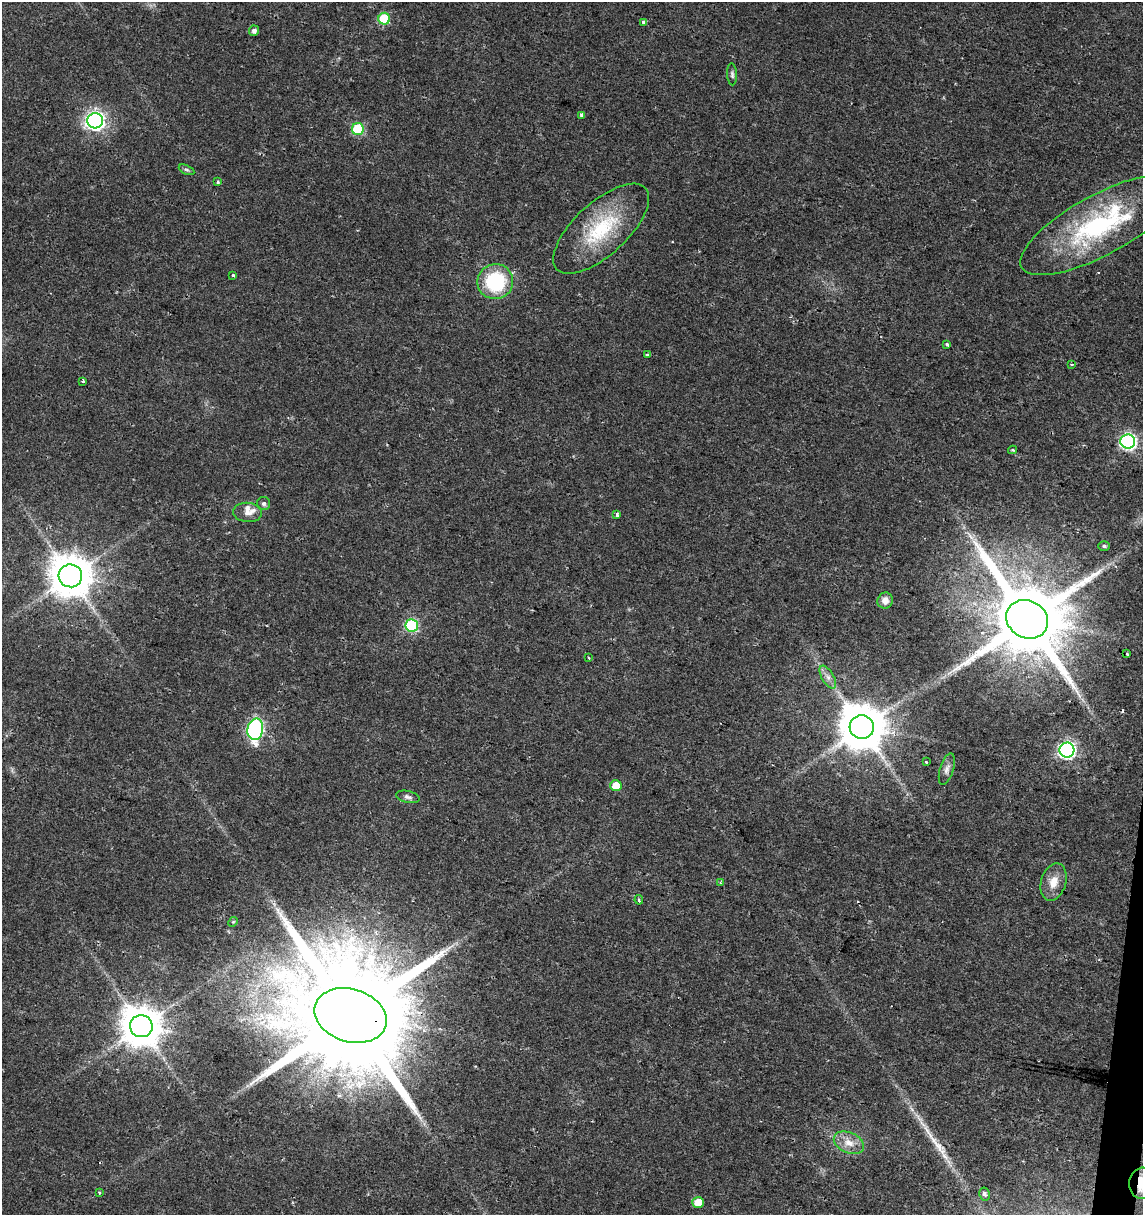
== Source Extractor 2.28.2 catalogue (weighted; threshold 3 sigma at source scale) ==
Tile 6 of 4 x 4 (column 2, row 2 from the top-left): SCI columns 1426-2566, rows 2428-3640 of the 5073 x 4864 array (HDU 1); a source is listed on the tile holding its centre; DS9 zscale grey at full resolution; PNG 1145 x 1217 px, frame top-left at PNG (2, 2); each listed source drawn as its Kron ellipse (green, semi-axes under 4 px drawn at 4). Shown black and unused: <1% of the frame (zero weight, under 2 of 3 exposures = <1% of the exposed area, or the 3 px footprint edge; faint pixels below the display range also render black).
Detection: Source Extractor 2.28.2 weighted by HDU 2 'WHT'; one run over the whole footprint, this tile lists its part. Background 0.0204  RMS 0.0027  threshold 0.0122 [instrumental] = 3 sigma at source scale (4.5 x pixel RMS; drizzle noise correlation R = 1.50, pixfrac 1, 0.0396/0.0396 arcsec/px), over >= 5 px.
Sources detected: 55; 3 cosmic-ray / hot-pixel residue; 2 long thin detections or spike segments (spike, bleed or trail) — neither listed nor drawn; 2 inside a brighter listed object's ellipse — not listed separately; the other 48 listed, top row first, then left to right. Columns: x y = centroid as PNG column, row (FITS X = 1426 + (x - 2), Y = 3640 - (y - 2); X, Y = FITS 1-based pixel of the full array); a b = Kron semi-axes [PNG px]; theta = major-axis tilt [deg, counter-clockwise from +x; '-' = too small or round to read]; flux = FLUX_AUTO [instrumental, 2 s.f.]
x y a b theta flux
384 19 6 6 - 15
644 22 4 3 - 1.3
254 31 5 5 - 1.1
732 74 11 5 -86 0.71
582 115 3 3 - 1.3
95 121 8 7 - 120
358 129 6 6 - 22
187 170 8 4 -26 0.52
218 182 3 3 - 0.56
1100 225 89 30 28 42
601 229 60 26 43 22
233 275 4 3 - 0.49
495 282 18 17 - 20
947 344 3 3 - 2.4
647 355 3 3 - 0.39
1072 364 4 3 - 0.43
83 381 3 3 - 1.2
1128 441 7 7 - 77
1013 450 4 4 - 0.36
264 503 6 6 - 0.68
247 512 14 9 -5 2
617 515 4 3 - 1
1104 546 6 4 0 0.66
70 576 12 11 - 950
885 600 8 7 - 1.6
1027 619 22 18 -29 3800
412 625 6 6 - 34
1127 654 3 3 - 1.4
589 658 3 2 - 0.28
828 677 13 6 -60 1.5
862 727 12 12 - 1200
255 729 11 8 81 49
1067 750 7 7 - 78
926 762 3 2 - 0.45
947 769 16 6 73 1.4
616 786 5 5 - 4.6
408 797 12 6 -13 0.94
1054 882 19 12 74 3.8
721 883 4 3 - 0.53
639 900 5 3 - 0.47
233 922 5 4 - 0.3
350 1015 37 26 -17 11000
141 1026 11 11 - 900
849 1143 16 10 -24 3.3
1142 1183 15 12 86 7.5
99 1193 3 3 - 0.59
985 1194 6 5 - 0.89
698 1202 6 5 - 5.5
Overlapping masked pixels (flux is a lower limit): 3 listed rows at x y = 1100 225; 350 1015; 1142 1183
Isophote crosses this tile's border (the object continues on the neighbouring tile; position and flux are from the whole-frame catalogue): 1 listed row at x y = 1142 1183